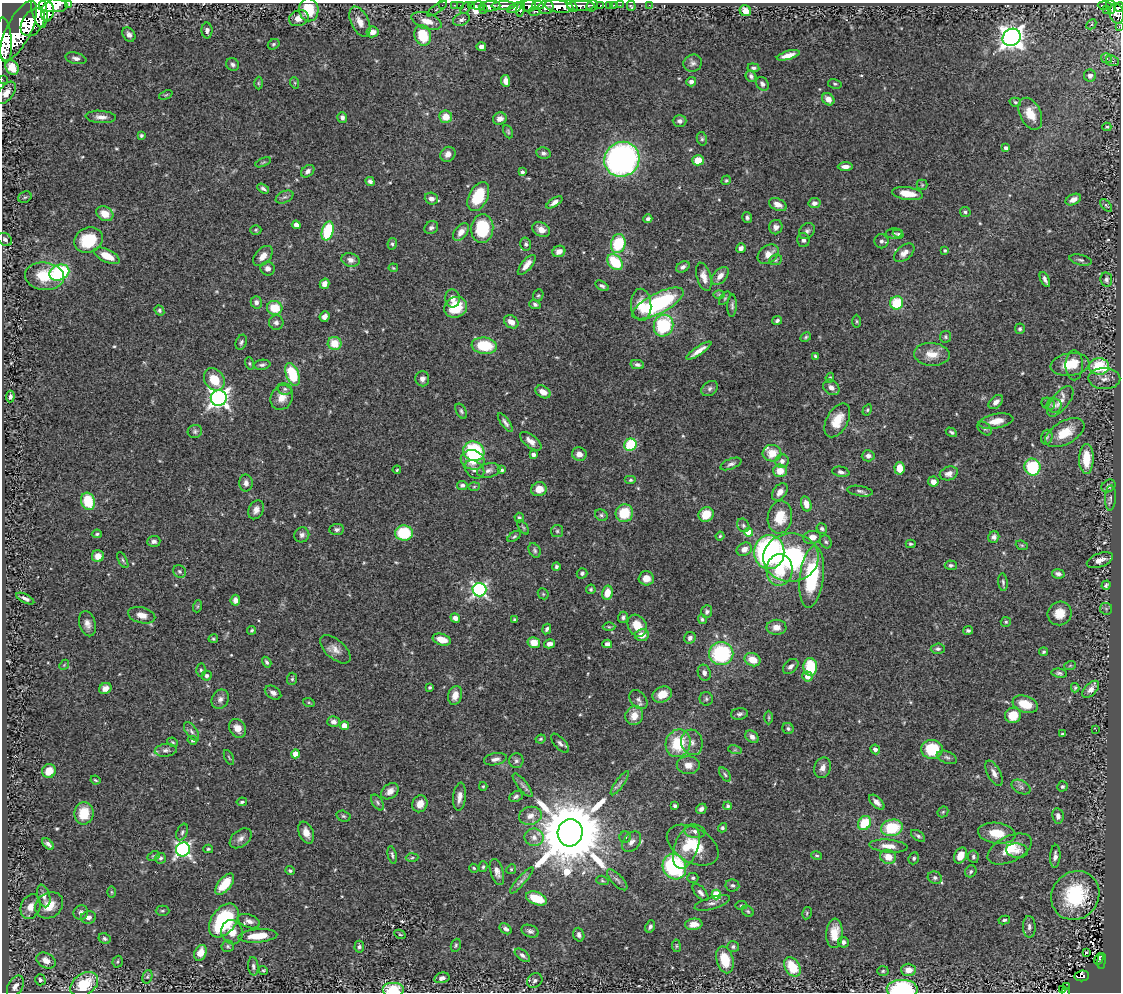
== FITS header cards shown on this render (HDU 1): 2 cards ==
NAXIS1  =                 1119
NAXIS2  =                  990

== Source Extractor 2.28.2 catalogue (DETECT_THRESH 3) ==
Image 1119 x 990 px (HDU 1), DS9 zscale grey, 1 PNG px = 1 image px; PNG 1123 x 994 px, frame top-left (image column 1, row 990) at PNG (2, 3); each listed source drawn as its Kron ellipse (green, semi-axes under 4 px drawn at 4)
Background 0.668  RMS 0.025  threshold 0.0755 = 3 sigma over >= 5 px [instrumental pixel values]
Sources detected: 566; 1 with non-positive FLUX_AUTO (blend fragments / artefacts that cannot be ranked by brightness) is neither listed nor drawn; of the other 565, the 500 brightest by FLUX_AUTO listed and drawn (65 fainter detections omitted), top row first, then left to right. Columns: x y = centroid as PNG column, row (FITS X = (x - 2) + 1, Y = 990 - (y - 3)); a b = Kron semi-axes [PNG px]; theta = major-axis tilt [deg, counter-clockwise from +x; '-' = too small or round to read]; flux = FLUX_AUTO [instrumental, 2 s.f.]
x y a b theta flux
69 3 2 2 - 24
53 5 14 7 -2 2200
442 5 2 2 - 7.2
454 5 3 2 - 9.1
460 5 2 2 - 11
538 5 6 3 -7 220
610 5 3 3 - 33
614 5 3 2 - 7.1
620 5 2 2 - 8.5
649 5 2 2 - 6.2
1105 5 7 3 -2 100
471 6 4 3 - 18
478 6 7 3 3 58
490 6 10 5 6 720
503 6 12 4 2 740
529 6 7 6 - 350
559 6 14 6 -8 1300
572 6 7 4 -50 400
581 6 14 5 0 540
592 6 6 5 - 150
600 6 3 3 - 100
631 6 5 3 - 9.7
546 7 8 6 20 500
1111 7 7 3 -80 170
1119 7 5 3 - 180
465 8 6 3 60 63
515 8 8 4 26 400
39 9 18 7 -81 2400
437 9 12 3 36 2.4
521 9 8 4 79 300
309 10 11 9 -84 53
483 10 3 2 - 13
1106 10 2 2 - 6.3
535 11 6 4 10 130
745 11 6 5 - 14
48 12 9 6 81 1200
1117 13 10 7 -78 450
299 18 10 7 21 15
461 19 8 6 21 5.2
426 21 16 8 -19 23
33 22 15 10 55 2400
360 22 16 8 -64 18
1091 24 5 3 - 2.1
1119 26 3 2 - 10
207 30 8 5 -88 5.1
18 31 32 12 63 5000
373 32 6 5 - 12
129 34 8 6 -54 7.7
423 35 10 8 -73 60
1012 37 9 8 - 1300
4 40 22 7 -85 2200
274 44 6 5 - 2.9
481 47 5 4 - 9.3
788 55 12 4 16 14
76 58 11 5 -13 6.5
1106 58 5 5 - 4.5
1112 61 6 5 - 3.5
693 63 9 8 - 6.9
233 65 7 6 - 4.6
12 67 8 6 -59 26
753 68 6 4 -6 3.6
751 76 6 5 - 4.7
1090 76 6 6 - 7.7
2 79 2 2 - 5.5
506 81 6 4 -84 12
691 82 5 4 - 6.2
258 83 6 4 -90 2.7
295 83 6 3 -72 2.2
762 84 7 6 - 6.5
835 84 7 4 -10 2.7
6 93 12 7 54 12
166 95 7 3 22 2
828 99 7 5 -45 13
1015 102 6 4 -16 2.7
1030 114 17 10 -64 28
101 117 15 6 -4 11
342 117 5 5 - 6.4
446 117 6 6 - 23
500 119 7 6 - 12
680 121 7 6 - 5.7
1107 127 4 3 - 2.3
508 132 7 4 -65 2.7
141 135 4 4 - 3.2
702 139 7 5 -76 3.2
1006 148 4 3 - 6
543 153 7 5 -10 5.4
448 154 8 7 - 10
622 159 18 17 - 560
698 160 6 5 - 26
263 162 8 3 22 2.1
845 167 7 4 1 8.5
308 171 7 5 40 6.3
522 172 4 3 - 4.2
726 180 5 4 - 2.5
370 181 5 4 - 4.3
922 185 5 5 - 2.2
263 189 6 4 -32 4.4
907 194 15 6 -8 28
25 197 7 5 27 3
285 197 9 6 25 5.3
478 197 15 9 63 75
431 199 7 5 -19 7.9
1073 200 8 5 27 13
554 202 9 4 33 7.5
814 203 6 5 - 6.8
778 204 9 6 -23 12
1106 205 7 4 -47 2.6
965 212 5 5 - 3.6
105 214 9 7 -29 20
747 218 5 5 - 3.8
648 219 4 3 - 4.7
296 225 4 4 - 9
776 227 7 6 - 6.6
431 228 7 6 - 5.5
482 229 14 11 85 86
256 230 5 4 - 2.3
541 230 9 6 -30 14
328 231 9 6 75 87
807 231 9 7 48 5.4
461 232 10 6 51 14
894 234 8 5 1 3.4
898 234 5 4 - 2.8
5 239 8 6 -35 4
88 240 15 12 27 72
803 240 7 6 - 4.9
881 241 7 7 - 5.1
392 244 6 4 81 3.3
526 244 6 5 - 3.9
618 244 9 7 76 87
741 248 5 4 - 6
945 250 4 4 - 2.9
559 251 6 5 - 11
904 253 12 7 39 11
768 254 12 8 38 17
107 256 13 6 -26 30
263 256 12 7 47 14
350 260 9 6 -14 9.3
776 260 6 5 - 3
1081 260 11 5 -13 4.3
615 262 9 6 -46 70
527 265 12 5 50 15
683 267 7 5 32 6.1
393 268 5 3 - 2
268 269 7 7 - 8.1
59 273 10 7 23 130
44 276 19 14 -6 51
720 276 10 6 48 12
704 277 14 7 -74 13
1045 279 8 3 -64 5.7
1106 280 7 6 - 4.9
324 284 5 4 - 9.7
602 286 7 4 -31 4.3
719 294 6 4 0 2.2
538 295 6 5 - 2.7
452 298 9 7 -83 11
725 298 8 4 54 2.4
256 302 6 5 - 6.7
658 303 28 10 27 200
897 303 7 6 - 60
535 304 5 4 - 3.8
641 305 16 10 -86 28
732 306 11 4 88 4.5
456 307 11 10 - 52
275 308 8 7 - 40
159 310 5 4 - 3.2
324 317 5 4 - 7.6
777 320 5 4 - 3.7
856 321 7 3 -89 2.2
276 322 7 7 - 6.1
511 322 8 6 -35 14
663 326 11 9 66 120
1020 329 5 5 - 3.7
806 337 6 4 28 2.6
946 337 6 5 - 3.1
241 342 8 5 68 4
335 343 7 6 - 37
484 346 13 8 -7 70
699 351 15 4 34 13
932 354 18 11 -3 26
815 356 4 3 - 2.7
249 363 6 4 -73 2.4
1070 364 19 11 8 43
262 365 8 5 8 4.3
637 365 7 4 -12 4.7
1074 365 15 8 90 23
1099 366 10 8 -2 79
293 374 12 6 -70 81
830 378 5 4 - 2.2
214 379 12 9 -54 37
422 379 7 7 - 7.3
1104 379 16 10 -1 16
831 387 9 7 -38 8.6
710 388 9 6 35 5.8
285 389 7 5 -13 4.1
543 392 8 5 -30 15
10 396 6 4 83 4.7
282 397 13 10 61 19
219 398 8 8 - 850
1060 401 18 8 52 18
996 402 8 5 43 8.3
1048 404 7 5 -27 5.5
1054 406 7 7 - 6.1
867 410 6 4 62 2.4
461 411 8 5 -62 3.6
837 420 18 10 60 32
996 421 17 7 10 21
505 423 11 4 -55 5.7
985 429 8 5 -44 3.8
195 431 7 6 - 4.2
951 432 6 3 -29 3.1
1065 433 21 11 29 40
1047 437 7 5 74 3.7
531 441 12 6 -38 13
630 445 6 6 - 82
474 451 11 9 -27 130
772 453 9 8 - 32
533 454 4 3 - 6.3
579 454 7 6 - 9.7
868 456 6 5 - 7.5
1086 459 15 7 90 42
473 460 12 9 -16 27
782 461 7 6 - 8.3
731 464 11 5 22 5.1
1032 467 8 8 - 96
900 468 6 5 - 27
474 469 11 8 -38 10
397 470 4 3 - 2.1
489 470 12 7 13 8.3
501 470 4 4 - 3.1
780 471 7 6 - 20
841 472 8 5 -10 5.6
949 473 9 6 17 9.9
631 480 6 4 0 3.2
933 482 5 5 - 11
246 483 8 7 - 7.7
462 485 5 4 - 5
1108 486 7 6 - 5.9
474 487 5 3 - 2.1
539 489 8 7 - 19
860 491 13 5 -9 5.4
780 492 10 6 54 11
1111 498 12 5 87 5.3
88 501 9 7 -72 53
806 504 8 5 -74 13
256 510 10 7 62 9.1
624 513 9 8 - 48
706 514 8 7 - 31
601 515 7 5 -32 3.4
780 517 16 12 82 40
519 518 5 4 - 3
743 525 7 5 -59 4.2
523 527 8 4 -54 2.7
822 528 5 5 - 3.8
337 529 7 5 6 4.4
557 531 6 6 - 3.3
749 532 4 4 - 35
404 533 9 7 -1 75
97 534 5 4 - 2.5
302 535 8 7 - 5.7
514 536 7 4 36 2.9
720 536 4 4 - 2.1
812 537 9 6 8 14
994 537 6 5 - 6.1
154 541 6 5 - 5.9
826 542 7 5 -60 3.4
911 544 5 3 - 2.6
1022 545 6 4 -20 2.2
744 549 8 6 30 11
535 550 8 5 -60 3.6
769 552 17 15 87 340
98 556 6 6 - 18
791 558 27 24 2 200
123 560 9 4 -63 3
1100 560 14 6 21 12
951 565 6 5 - 3.6
556 566 4 4 - 3.3
780 570 16 13 87 54
179 571 7 6 - 4.2
582 573 5 5 - 4.5
1058 574 6 4 -12 5.7
812 577 31 12 83 130
646 578 7 7 - 16
1003 582 9 4 -84 4.1
1106 585 5 4 - 3.7
591 589 5 4 - 2.4
479 590 7 7 - 420
607 593 7 5 78 23
543 594 6 5 - 2.3
25 599 10 4 -26 6.1
235 600 5 4 - 8.5
198 606 6 4 71 2.4
1106 609 6 6 - 3.1
707 612 6 5 - 3.9
1060 613 12 11 - 25
142 615 14 8 -14 14
623 617 6 5 - 4.4
455 618 5 4 - 8.8
702 619 5 4 - 3.6
515 620 3 3 - 2.6
1006 622 5 5 - 2.8
87 624 13 8 -74 11
637 626 11 9 -60 29
609 627 6 4 -1 2.7
776 627 10 7 0 14
547 629 5 4 - 4.3
252 630 4 4 - 2.4
968 630 5 4 - 3.8
642 635 7 6 - 16
690 638 6 5 - 6.3
213 639 5 4 - 2.8
442 640 9 5 -17 23
534 643 6 5 - 24
549 644 6 4 16 7.4
607 644 5 4 - 7
335 649 18 9 -41 15
938 649 7 5 3 4.1
1043 652 4 4 - 2.9
721 654 12 11 - 160
753 660 8 6 -22 26
267 662 6 4 -57 3.4
64 665 5 4 - 2.1
791 666 9 6 43 6.2
1070 666 6 3 20 2.1
810 667 9 7 -87 65
201 670 6 5 - 3.1
704 673 8 6 -72 6.6
1059 673 8 4 -9 4.4
207 675 5 5 - 3.7
807 676 5 5 - 12
292 679 6 5 - 3
430 687 3 3 - 2.5
105 688 6 5 - 9.6
1075 688 4 3 - 2.4
1091 689 10 6 46 10
273 693 9 6 -31 6.7
662 694 10 7 25 25
455 695 10 6 75 14
220 699 10 8 60 7.9
638 699 11 7 -49 7.6
706 699 7 6 - 4.2
309 703 6 4 -19 2
1025 704 13 8 -19 40
739 714 8 6 9 4.8
1013 715 8 7 - 34
634 716 9 8 - 20
769 717 7 3 -90 2.1
334 722 6 5 - 7.8
344 726 4 4 - 28
237 728 10 8 -54 15
788 729 6 5 - 3.4
1096 730 3 2 - 2.3
191 731 10 5 -56 5.3
1062 734 3 3 - 2.6
752 737 7 5 -43 8.7
541 739 5 3 - 2.1
192 740 5 4 - 2.9
173 742 5 3 - 2
692 742 13 10 -75 12
560 743 12 5 -47 5.6
678 743 14 12 68 70
875 749 5 4 - 7.5
932 749 11 9 -4 79
166 750 11 6 6 6.5
735 750 7 4 -17 2.7
295 754 4 4 - 25
229 757 8 3 -63 2.1
947 757 10 6 -21 5.3
495 759 11 6 11 7.8
516 761 7 7 - 4.6
688 765 11 9 -4 14
823 768 10 8 69 10
49 771 7 6 - 22
994 773 14 6 -62 10
725 774 8 4 -53 3.3
95 780 5 3 - 2.3
620 783 14 3 55 5.4
523 785 14 5 -51 6.6
483 786 4 3 - 2
1062 786 5 5 - 3.3
1021 787 10 6 -28 5.7
390 791 9 7 38 11
516 796 7 5 26 4.2
460 797 14 6 84 11
242 802 5 3 - 2.8
377 802 9 5 -55 4.4
877 802 9 5 -43 8.1
420 804 8 7 - 14
675 806 4 4 - 3.7
728 806 4 4 - 3.6
701 809 6 4 44 5.2
943 812 6 5 - 2.3
84 813 11 9 82 44
343 816 7 5 -16 3.5
530 816 11 9 15 13
1058 816 7 5 -80 7.3
864 823 7 6 - 53
722 828 5 4 - 2.9
892 828 11 8 11 72
695 831 10 6 -9 7.1
182 832 9 5 67 3.8
306 833 11 7 -67 14
570 833 14 12 75 22000
997 833 19 10 -8 37
918 836 8 4 -34 3.7
534 837 9 8 - 12
625 837 5 5 - 3.4
241 838 12 8 38 9
631 842 11 8 51 9.3
48 844 7 4 -45 5.6
693 845 28 17 -30 62
888 846 19 6 -5 18
686 847 22 11 70 43
183 849 7 7 - 410
208 849 5 4 - 2.5
1010 849 24 12 26 37
1017 851 11 7 -9 8.6
392 855 9 4 -78 3.5
960 855 8 6 62 19
154 856 6 4 25 2.3
817 856 5 4 - 2.7
1055 856 11 5 86 7
888 857 8 7 - 23
973 857 6 5 - 4.2
161 858 5 5 - 3.2
412 858 6 4 3 2.7
914 858 6 5 - 3.7
483 867 5 4 - 2.8
674 867 13 11 -61 200
474 868 5 4 - 2.2
511 869 5 4 - 2.2
290 871 4 4 - 3.3
971 871 6 5 - 3.6
497 872 13 6 -73 9.7
693 878 5 5 - 2.9
935 878 7 6 - 4.8
522 880 17 4 49 6.9
602 880 6 4 -18 2.4
617 880 13 5 -46 5.5
225 884 13 6 51 41
732 885 7 6 - 4.5
111 892 6 4 -89 2
701 892 10 5 -50 6.6
716 895 5 5 - 63
1075 895 25 23 49 110
44 896 11 6 -74 8.4
536 898 11 6 -21 48
712 903 18 6 16 8.9
49 905 15 12 36 30
741 905 6 3 8 2
30 907 13 9 69 18
162 911 7 5 -1 2.8
748 911 6 5 - 2.9
81 912 7 7 - 7.4
807 913 6 4 79 2.6
88 917 7 6 - 8
1004 920 6 4 9 2.8
224 921 19 12 54 160
249 921 11 6 -21 9
694 924 9 5 5 18
650 926 6 4 66 4.4
1029 927 11 6 -88 6.6
505 929 6 4 -39 5.2
530 931 9 6 -20 5.4
232 932 12 10 -78 20
834 933 14 8 86 28
400 934 6 4 -29 2.2
579 935 7 5 -72 5.6
258 936 19 6 5 37
105 939 6 5 - 4
843 942 5 5 - 6.5
456 945 7 5 70 3.2
228 946 6 6 - 3.2
676 946 6 4 -83 2.5
733 946 6 5 - 4.1
359 947 6 5 - 4.1
200 953 8 6 64 24
1087 953 3 3 - 2.1
522 955 9 5 -38 5.1
1099 959 6 3 61 19
725 960 14 8 -75 53
46 961 10 7 -26 16
1101 961 8 3 83 27
118 962 6 5 - 2.7
253 966 9 5 -85 4.5
792 967 10 7 -58 55
263 970 5 4 - 2.5
908 970 7 6 - 12
883 971 5 5 - 2.7
1082 976 7 5 6 66
147 977 7 5 71 3
442 978 8 5 14 5.7
40 980 6 5 - 3.6
535 981 8 7 - 5.3
84 984 15 10 34 65
15 986 11 7 59 11
1066 987 3 2 - 6.6
902 989 15 9 -1 160
393 990 11 7 0 57
1063 990 4 2 - 11
1065 992 3 2 - 27
At the frame edge (FLAGS 8, measured only in part): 11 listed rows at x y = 69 3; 53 5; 1119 7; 39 9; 1119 26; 4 40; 2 79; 6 93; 902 989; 393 990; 1065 992
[65 fainter detections neither listed nor drawn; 1 non-positive-flux detection neither listed nor drawn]